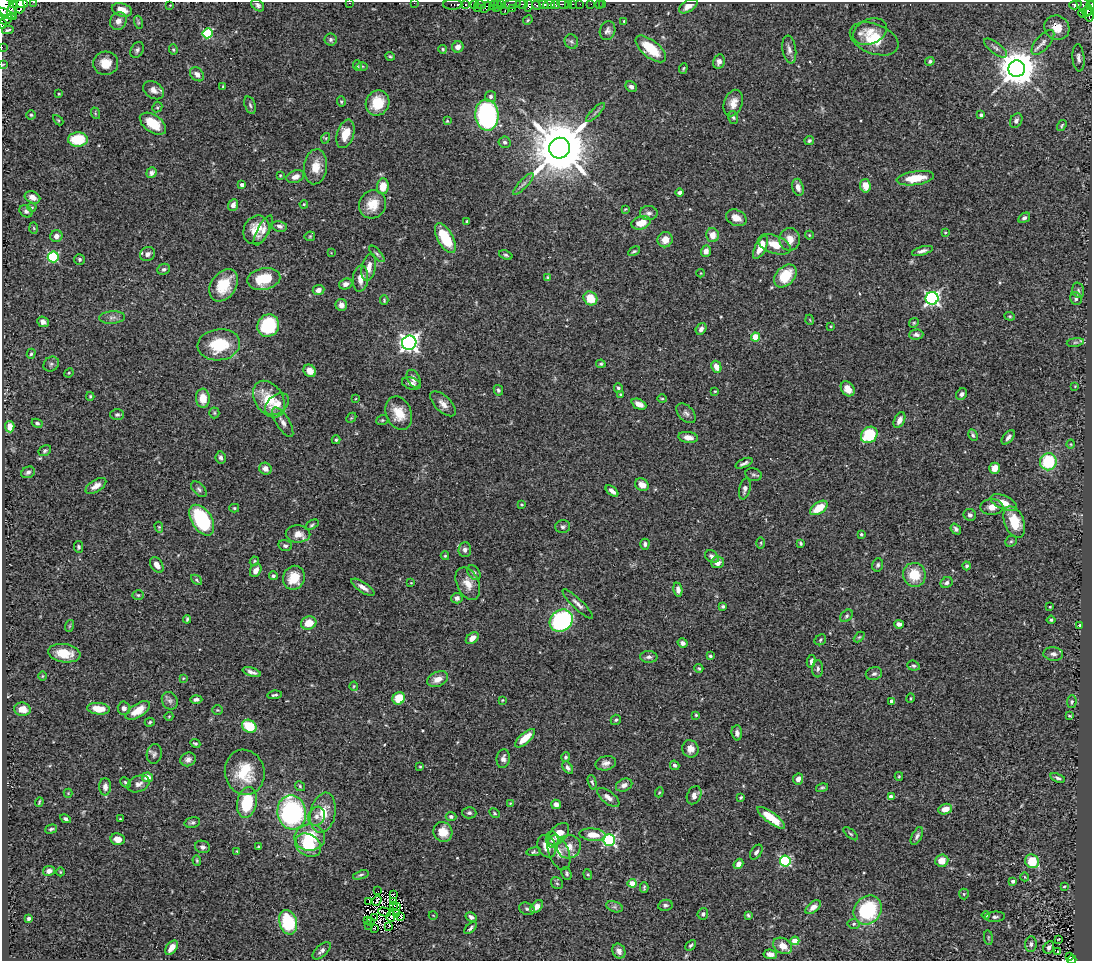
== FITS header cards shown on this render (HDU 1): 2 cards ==
NAXIS1  =                 1090
NAXIS2  =                  959

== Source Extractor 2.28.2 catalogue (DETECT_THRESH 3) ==
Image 1090 x 959 px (HDU 1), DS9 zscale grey, 1 PNG px = 1 image px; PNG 1094 x 963 px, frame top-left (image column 1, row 959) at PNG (2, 2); each listed source drawn as its Kron ellipse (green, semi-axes under 4 px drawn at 4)
Background 0.724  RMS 0.027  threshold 0.0807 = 3 sigma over >= 5 px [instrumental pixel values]
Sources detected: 457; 7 with non-positive FLUX_AUTO (blend fragments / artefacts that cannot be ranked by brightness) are neither listed nor drawn; the other 450 listed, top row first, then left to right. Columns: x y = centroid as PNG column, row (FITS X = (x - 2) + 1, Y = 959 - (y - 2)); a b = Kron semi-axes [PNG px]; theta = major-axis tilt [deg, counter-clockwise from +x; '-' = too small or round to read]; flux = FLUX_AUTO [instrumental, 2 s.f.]
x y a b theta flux
34 2 3 2 - 33
14 3 4 3 - 240
22 3 5 3 - 370
350 3 3 2 - 120
414 3 2 2 - 9
453 4 10 5 0 91
466 4 3 3 - 120
474 4 3 2 - 25
497 4 2 2 - 10
502 4 4 2 - 57
512 4 9 4 9 140
521 4 6 3 -7 64
563 4 6 3 -14 130
569 4 3 2 - 10
572 4 3 2 - 32
580 4 2 2 - 1.1
591 4 2 2 - 5.4
599 4 2 2 - 2.8
603 4 2 2 - 4.5
19 5 8 5 -71 450
170 5 3 2 - 1.2
258 5 7 5 -41 5.1
480 5 5 3 - 59
494 5 5 2 - 64
537 5 5 3 - 97
544 5 5 3 - 240
549 5 6 3 18 110
555 5 4 2 - 37
1075 5 6 4 17 90
1090 5 4 3 - 97
4 6 16 7 -45 1100
528 6 6 3 79 41
688 6 10 5 33 13
1084 6 11 6 -56 46
486 7 6 4 49 110
478 8 3 2 - 16
496 8 4 2 - 12
12 9 7 3 59 230
512 9 3 2 - 59
122 10 10 6 -18 21
505 11 3 2 - 3.9
1087 11 6 3 66 140
5 13 13 4 -24 430
1083 13 4 4 - 49
1089 14 7 4 85 110
6 20 7 3 23 95
528 20 5 4 - 2.2
118 21 9 8 - 10
624 21 3 3 - 2
138 22 7 4 -72 3.1
2 24 4 2 - 53
1057 28 13 12 - 26
8 30 6 3 10 3.1
608 31 9 7 72 7.3
870 32 18 12 23 22
208 33 5 5 - 140
874 39 25 15 -21 60
331 40 6 6 - 4.3
571 42 7 6 - 4.7
1043 42 15 7 49 10
2 47 2 2 - 2.4
458 47 6 5 - 8.3
995 48 14 5 -37 6.6
443 49 4 4 - 2.5
651 49 18 8 -40 59
137 50 8 6 56 4.9
173 50 5 4 - 2.9
789 50 14 7 -81 9.2
390 56 5 4 - 2.3
1078 58 13 6 -85 7.6
930 61 5 4 - 2.9
719 62 7 5 76 7.7
106 63 12 11 - 27
3 64 3 2 - 1.1
358 66 5 3 - 1.8
362 66 6 4 1 2.7
683 68 5 4 - 2
1017 69 8 8 - 5100
197 74 8 6 -45 8.9
223 86 4 2 - 1.3
631 87 6 5 - 6.3
153 90 11 8 -34 12
59 94 3 2 - 1.6
491 96 5 5 - 5.1
341 102 5 4 - 2.6
377 103 13 11 60 41
733 103 13 9 72 16
250 105 9 5 -73 3.8
157 107 5 4 - 2.6
595 112 13 2 45 4.7
95 113 6 4 -72 2.2
31 115 4 4 - 2.6
487 115 15 11 -86 300
981 115 4 3 - 3.2
733 117 6 5 - 3.1
58 120 6 3 -45 1.8
447 121 4 4 - 1.6
1016 121 7 5 62 6.6
153 124 15 8 -35 46
1062 126 6 3 54 2.3
345 134 15 8 73 32
326 138 5 3 - 1.7
78 140 10 7 2 57
809 141 5 4 - 3.5
505 142 6 5 - 4.7
560 148 10 10 - 15000
316 167 17 11 84 27
151 173 5 5 - 5.8
280 175 3 3 - 1.6
295 177 9 6 20 11
915 178 19 7 9 43
523 184 14 4 47 6
242 185 4 3 - 7.7
383 186 8 6 84 28
865 186 7 5 -84 22
798 187 9 5 -75 11
680 192 4 3 - 4.3
32 197 8 5 -23 13
304 204 4 3 - 1.6
372 204 14 13 - 31
233 205 6 5 - 8.9
32 207 4 4 - 1.9
625 209 4 3 - 1.7
26 211 7 5 -39 5.2
649 213 9 7 0 7.9
736 218 11 7 -25 18
1024 218 6 4 33 4.7
466 221 4 2 - 1.7
641 223 10 6 17 30
280 226 8 5 -12 6.3
34 228 6 4 -88 2.2
256 230 15 12 60 29
263 230 17 6 62 11
945 232 4 3 - 1.7
713 235 7 6 - 20
809 235 4 4 - 1.9
56 236 6 6 - 7.3
310 236 5 5 - 2.4
445 238 16 8 -61 69
790 239 11 10 - 20
665 240 8 7 - 18
774 244 17 9 -20 26
761 247 13 5 64 30
634 251 6 3 27 2.8
706 251 5 5 - 13
922 251 10 4 16 6.7
331 253 3 3 - 1.2
147 254 8 6 27 9.9
377 254 10 3 -48 3.7
506 255 7 4 -20 3.1
53 257 5 5 - 170
80 259 5 5 - 3.6
369 267 14 7 78 15
164 269 6 5 - 5.1
701 273 4 3 - 1.3
785 276 13 9 46 57
547 277 4 3 - 1.7
264 279 16 10 11 56
360 279 13 7 84 17
346 284 7 5 19 7.9
224 285 18 12 56 51
318 290 6 5 - 8.3
1078 290 8 5 -75 4.2
590 298 7 6 - 34
932 298 6 6 - 440
1076 299 7 5 -64 4.2
384 300 5 3 - 2.1
341 305 6 5 - 9.7
1010 316 5 4 - 2.2
112 317 13 6 4 8.3
810 320 5 3 - 1.5
43 322 6 5 - 8.3
914 323 5 4 - 2.2
268 326 11 10 - 110
831 326 4 3 - 1.5
701 329 6 5 - 7.9
916 335 7 5 3 5.2
755 337 4 4 - 51
1075 342 9 4 9 4.1
409 343 7 7 - 820
219 345 21 15 7 76
31 354 5 4 - 3
51 364 8 7 - 5.1
601 364 5 3 - 2.7
716 367 6 4 -64 17
310 371 7 5 -46 15
69 373 5 4 - 2.1
414 379 9 6 -62 7.6
411 383 10 6 -18 7.3
1075 386 4 3 - 1.3
618 388 5 4 - 3.3
848 389 8 6 -52 16
498 390 5 4 - 3.4
715 391 3 3 - 1.7
620 394 3 3 - 1.8
962 394 6 5 - 5.3
90 396 4 3 - 2.3
203 398 9 7 -86 26
269 399 20 13 -57 57
355 399 3 2 - 1.3
662 399 4 4 - 2.1
277 404 13 9 39 21
443 404 16 8 -44 13
639 404 8 5 -25 13
214 413 5 5 - 2.6
399 413 17 12 -68 36
686 413 12 7 -46 7
117 415 7 5 1 4.1
351 418 6 4 45 2.3
382 420 6 4 20 2.7
899 420 8 5 63 11
283 422 17 6 -58 11
37 423 5 4 - 4
10 427 5 4 - 22
869 435 9 7 43 86
973 435 6 4 -62 3.4
688 437 9 5 -7 14
1008 437 8 5 51 5.6
336 440 4 3 - 2.7
1071 444 5 3 - 1.5
45 451 7 5 30 3.3
221 457 6 5 - 5
1048 462 8 8 - 100
744 463 9 3 24 5.2
995 468 6 5 - 19
265 469 6 5 - 11
28 472 7 5 25 5.2
753 475 8 6 -12 4.1
642 485 7 6 - 16
96 486 11 6 32 13
199 489 9 5 -46 4.6
745 489 11 5 77 8.2
612 491 7 4 -39 7.8
1004 503 14 6 -25 25
522 505 4 4 - 2.3
992 507 11 8 0 15
234 508 5 4 - 2.4
819 508 10 5 35 42
970 515 6 6 - 5
202 520 17 10 -58 160
1014 522 16 9 -68 50
312 525 7 4 33 3
159 527 5 3 - 2
563 527 7 6 - 4.4
956 529 6 4 -52 5.3
298 534 12 8 -2 17
861 534 4 3 - 2.7
1011 541 6 5 - 3.1
761 543 6 4 90 2.2
800 543 3 3 - 2.8
645 544 5 4 - 4.4
285 546 7 5 -14 5
79 547 6 4 -81 3
465 550 7 6 - 5.8
445 556 4 4 - 2.3
712 557 7 5 -40 8.4
254 561 5 3 - 1.9
717 563 6 5 - 14
157 565 9 5 -54 14
878 565 6 5 - 3.8
967 566 4 4 - 3.6
256 570 7 5 59 11
474 573 8 5 -54 5.9
914 575 12 11 - 46
273 576 4 4 - 4.5
294 578 12 11 - 39
196 580 6 4 -41 3
411 583 4 3 - 1.3
947 583 6 5 - 5.1
468 584 17 11 -65 24
363 587 13 5 -34 11
678 590 7 4 -81 8.8
138 595 5 4 - 2.6
457 598 6 5 - 6.3
578 604 20 5 -44 9.3
723 606 3 3 - 3.5
1050 607 3 2 - 1.5
847 616 7 5 42 3.9
187 619 4 3 - 2.6
1051 620 4 4 - 2.6
561 621 12 10 37 260
309 623 8 6 19 29
899 624 5 4 - 8.7
1079 625 3 2 - 1.4
69 626 6 3 71 2
859 637 6 4 43 2.2
472 638 7 5 39 14
820 640 6 5 - 3.2
683 643 5 4 - 5.9
64 653 16 9 -9 36
1053 654 10 6 -5 6.9
710 656 4 4 - 2.8
649 657 8 6 -3 6.4
811 661 6 3 77 3.8
913 666 6 5 - 3.8
699 668 4 4 - 2.2
818 669 8 5 88 4.5
252 672 9 4 -18 7.1
874 674 8 6 15 5.1
42 676 5 3 - 1.7
183 678 3 3 - 1.5
438 679 11 7 24 17
354 686 4 4 - 1.9
274 695 7 3 6 3.3
399 698 6 6 - 37
911 698 5 3 - 1.9
196 699 6 4 2 5
502 700 3 3 - 1.6
170 701 9 7 -63 6.9
892 701 4 4 - 11
1072 702 6 4 87 3
124 708 6 6 - 7.2
22 709 8 6 -9 17
98 709 11 6 -5 32
138 710 14 6 33 26
217 710 5 4 - 2.2
696 715 4 4 - 2
169 716 4 3 - 1.4
1070 716 4 3 - 2.1
616 720 5 5 - 3
150 722 5 4 - 2.7
249 726 8 6 -29 55
737 733 7 5 -87 7.2
525 738 12 5 42 33
195 743 5 4 - 2.8
690 749 9 8 - 12
154 754 10 7 78 5.7
566 757 4 4 - 3.1
188 759 8 7 - 7.9
503 759 9 6 82 9.6
606 763 10 7 14 8.8
675 765 5 4 - 4.2
420 767 3 2 - 1.6
568 768 7 4 -54 5.3
245 772 23 20 -77 66
899 776 4 3 - 1.9
147 777 5 5 - 23
1058 778 8 4 -19 4.3
798 779 5 5 - 8
126 782 6 4 -43 3.2
592 782 7 4 -74 3.1
138 784 11 8 22 10
624 785 8 6 25 8.5
300 786 5 4 - 2.9
105 787 8 6 89 7.9
822 788 6 4 15 2.7
659 792 5 4 - 1.9
68 793 4 4 - 1.7
694 795 9 7 63 11
608 797 13 6 -38 11
741 797 4 3 - 2.3
891 797 4 4 - 13
39 802 5 2 - 1.9
247 803 15 10 79 77
510 803 4 3 - 1.3
556 804 5 4 - 11
945 809 7 5 18 15
292 812 17 14 -81 290
323 813 20 12 79 40
469 813 7 5 -3 4.4
495 813 5 3 - 2.1
317 816 10 8 63 9.6
451 816 5 4 - 4
771 818 16 5 -37 50
65 819 5 4 - 3.8
120 819 3 3 - 1.5
192 822 8 5 15 4.2
51 829 6 4 15 3
443 832 10 9 - 26
558 834 13 8 47 28
851 834 9 3 -40 2.8
593 835 13 6 -6 23
917 836 9 5 63 5.7
310 837 15 13 0 62
118 839 7 6 - 13
552 840 8 6 -84 7.1
609 840 6 5 - 260
308 845 14 10 -34 67
258 846 3 3 - 1.5
547 846 12 8 -64 20
203 847 8 6 -16 5.3
569 847 12 11 - 21
237 851 3 3 - 1.5
534 852 7 4 8 3
559 852 18 10 -69 17
756 852 8 5 56 5.9
197 860 5 3 - 2
785 861 5 5 - 200
942 861 6 6 - 23
1032 861 7 6 - 50
738 864 5 4 - 11
49 871 6 5 - 8.3
60 872 4 3 - 1.5
567 874 7 4 -67 3.3
588 874 5 4 - 2.3
361 875 8 4 18 3.5
1025 877 4 3 - 1.3
1013 881 4 3 - 8.5
557 883 6 5 - 3.2
632 883 4 4 - 43
1064 886 3 2 - 1.7
644 887 5 3 - 2.5
378 891 2 2 - 0.61
393 894 4 3 - 3
964 894 5 5 - 2.7
369 901 4 2 - 0.7
377 901 5 2 - 0.57
393 901 3 2 - 0.45
394 905 3 2 - 0.83
665 905 7 5 11 4.7
397 906 4 2 - 1.4
537 906 7 5 47 15
614 907 8 5 -19 5.3
813 907 9 5 39 13
527 909 8 6 -21 4.4
868 910 15 13 49 150
385 912 6 2 -17 0.021
396 913 3 2 - 0.0082
703 914 6 5 - 4.3
433 915 4 3 - 1
748 915 4 3 - 2.6
986 915 4 4 - 2.3
391 916 5 3 - 1.2
375 917 2 2 - 0.46
401 917 4 3 - 1.8
471 917 6 4 -29 6.3
995 917 10 5 4 4.5
29 918 4 3 - 3.8
368 921 3 2 - 0.74
370 921 3 2 - 0.28
288 922 12 8 -74 110
853 924 6 5 - 3.3
369 925 3 2 - 1.2
389 926 3 2 - 1.1
470 928 7 3 43 4
374 929 3 2 - 2.2
988 938 7 3 -82 2.2
1058 939 3 2 - 1.5
795 941 4 4 - 49
1031 944 8 6 83 5.1
691 945 6 4 45 3.2
783 946 10 7 -31 20
1049 947 6 5 - 5.6
171 948 8 5 53 14
322 951 11 5 44 7.4
619 951 8 6 -60 11
1058 951 3 2 - 3.2
770 954 7 4 -8 8.5
1070 957 4 3 - 14
1072 960 5 3 - 21
At the frame edge (FLAGS 8, measured only in part): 10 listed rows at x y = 34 2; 350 3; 414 3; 1090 5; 4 6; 5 13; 2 24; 2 47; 3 64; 1072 960
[7 non-positive-flux detections neither listed nor drawn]